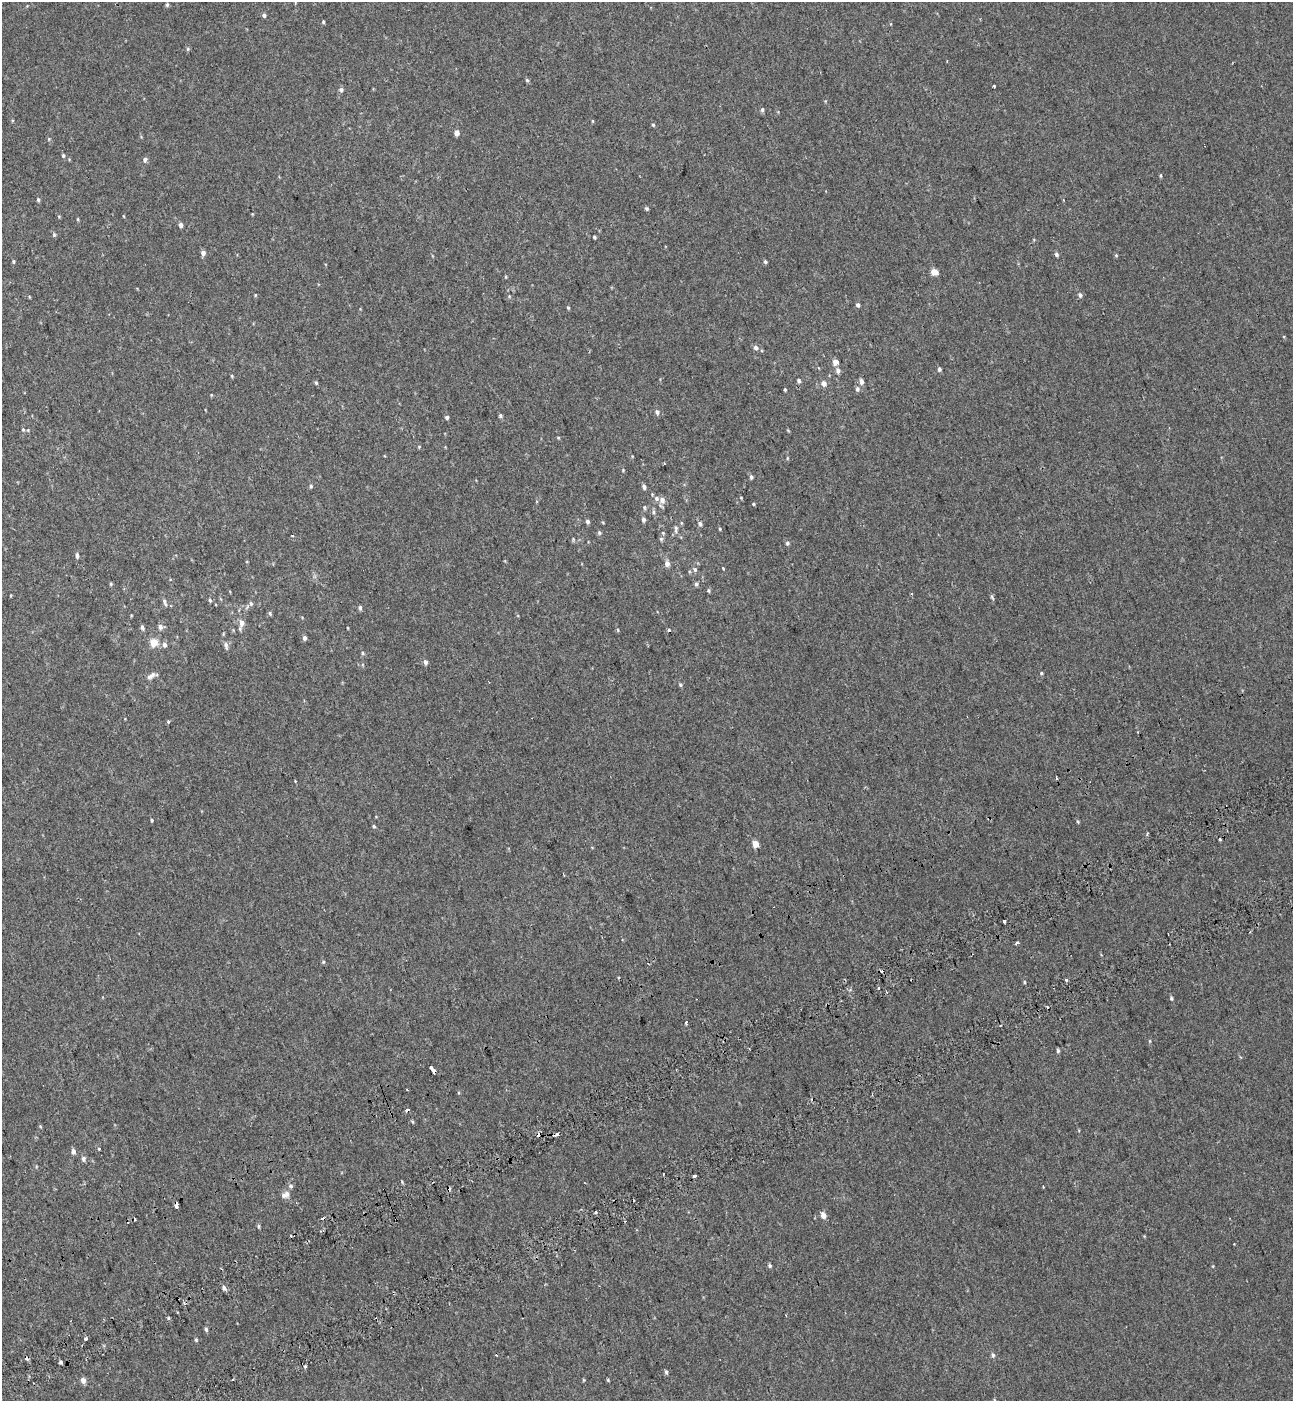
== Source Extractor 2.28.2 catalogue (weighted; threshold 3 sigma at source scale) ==
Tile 7 of 4 x 4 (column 3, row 2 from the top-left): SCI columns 2815-4105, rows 2897-4295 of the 5576 x 5797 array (HDU 1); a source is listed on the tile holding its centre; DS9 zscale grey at full resolution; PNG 1295 x 1403 px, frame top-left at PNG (2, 2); no overlay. Shown black and unused: <1% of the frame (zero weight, under 2 of 3 exposures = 6% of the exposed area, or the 3 px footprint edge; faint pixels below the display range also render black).
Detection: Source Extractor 2.28.2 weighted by HDU 2 'WHT'; one run over the whole footprint, this tile lists its part. Background 0.00339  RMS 0.0079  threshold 0.0356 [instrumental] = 3 sigma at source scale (4.5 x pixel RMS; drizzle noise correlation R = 1.50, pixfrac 1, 0.0396/0.0396 arcsec/px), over >= 5 px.
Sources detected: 172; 15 cosmic-ray / hot-pixel residue — not listed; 3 inside a brighter listed object's ellipse — not listed separately; the other 154 listed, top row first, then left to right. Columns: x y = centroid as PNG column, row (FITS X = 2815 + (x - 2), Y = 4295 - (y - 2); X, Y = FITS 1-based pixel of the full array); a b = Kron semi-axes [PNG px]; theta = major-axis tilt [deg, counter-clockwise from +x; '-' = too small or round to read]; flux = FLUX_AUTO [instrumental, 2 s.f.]
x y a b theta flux
167 5 6 4 76 1.4
264 15 4 4 - 2
323 22 4 3 - 1
188 49 5 5 - 1.1
527 80 5 4 - 1.1
994 86 3 3 - 0.95
341 90 6 5 - 2.1
762 110 6 4 77 1.5
592 121 5 3 - 0.66
653 125 5 5 - 0.99
457 133 5 4 - 6.2
49 139 5 4 - 0.93
63 156 5 4 - 1.2
145 160 7 6 - 2.1
1160 176 5 3 - 0.95
38 199 5 4 - 1.3
1063 200 4 3 - 0.7
647 209 5 4 - 1.3
59 216 5 3 - 0.67
123 216 4 3 - 0.56
78 219 5 3 - 0.7
181 225 5 4 - 2.7
54 235 5 4 - 1.2
594 237 4 3 - 1.2
203 253 5 5 - 3.3
1056 254 6 5 - 1.6
1116 255 5 4 - 0.9
13 261 4 4 - 0.99
765 262 4 4 - 1.6
934 272 8 6 -21 5.4
506 277 5 3 - 0.7
255 295 5 3 - 0.69
1080 295 6 5 - 1.9
509 296 5 4 - 0.84
858 305 5 5 - 1.7
568 308 5 4 - 0.92
756 348 6 6 - 2.6
835 362 5 5 - 5.4
939 369 5 4 - 1.9
838 371 7 5 -87 2.6
232 376 4 4 - 0.77
799 381 5 4 - 1.7
861 381 6 5 - 3.2
316 383 5 4 - 1
824 383 6 5 - 4.2
857 389 7 6 - 2
785 390 3 3 - 0.87
657 412 7 5 -74 2.1
500 416 5 4 - 1.3
447 417 4 4 - 1.8
23 429 5 5 - 0.99
558 438 4 4 - 0.75
419 447 4 4 - 0.77
384 456 3 2 - 0.77
787 458 5 3 - 0.88
664 463 2 2 - 0.72
623 470 4 4 - 0.64
751 477 6 4 -80 1.6
311 486 5 5 - 1.3
644 487 5 4 - 2.5
741 498 4 4 - 0.69
662 500 8 7 - 4.5
753 504 4 3 - 0.75
644 507 7 4 -84 1.2
653 512 7 5 -83 1.5
644 519 5 4 - 2.3
587 522 5 4 - 2.2
603 523 5 3 - 0.6
700 524 6 5 - 2.1
676 529 13 5 86 2.6
720 529 4 4 - 0.76
599 533 6 4 -50 1.3
661 539 6 5 - 1.3
787 543 5 5 - 1.4
77 555 6 4 -83 2.2
667 563 6 5 - 4.4
723 568 4 3 - 0.65
695 570 7 6 - 1.9
111 584 5 4 - 0.98
696 584 6 4 -90 1.5
708 590 5 5 - 1.2
11 595 4 3 - 0.61
992 597 7 4 -63 1.2
210 600 5 4 - 1.2
164 601 8 5 -80 2.1
251 604 7 5 -74 1.6
360 608 6 4 -89 1.6
270 613 5 5 - 1.3
131 615 4 3 - 0.6
242 623 10 7 -89 4.2
160 627 7 6 - 2.9
142 628 7 4 -72 1.8
348 628 4 3 - 0.54
618 630 5 3 - 0.74
669 630 3 3 - 1.9
304 638 5 4 - 2.6
154 642 5 5 - 19
165 645 6 5 - 2.8
226 645 11 5 -76 2.6
362 653 5 4 - 1.1
425 662 6 5 - 2.4
1041 673 3 3 - 3.1
151 676 13 6 36 3.9
680 685 6 4 -24 1.1
168 721 3 3 - 2.1
1056 778 3 3 - 2.2
152 820 4 3 - 0.97
1078 822 6 4 -59 0.97
374 826 5 4 - 0.95
1220 840 3 3 - 6.3
755 844 5 4 - 11
1004 922 3 3 - 7.8
1016 943 3 3 - 9.4
323 962 5 4 - 0.81
1067 980 3 3 - 2.7
1024 982 4 4 - 0.84
1171 998 5 4 - 1.2
686 1023 4 3 - 2.7
1000 1025 3 3 - 0.91
1150 1041 5 3 - 0.79
1058 1051 5 3 - 1.4
433 1070 8 3 -55 14
407 1110 4 3 - 3.1
412 1122 5 3 - 0.91
40 1126 5 4 - 0.77
557 1134 6 3 20 4.1
99 1149 3 3 - 4.7
73 1151 5 4 - 3.8
83 1159 7 6 - 2.2
663 1174 3 3 - 1.9
694 1176 3 3 - 5.5
291 1186 7 6 - 1.9
1043 1187 3 2 - 0.69
287 1194 9 7 89 3.5
176 1206 6 3 89 8.1
595 1212 3 3 - 4.9
823 1215 5 4 - 6.2
259 1226 5 4 - 1.1
770 1266 5 5 - 1.4
1213 1266 4 3 - 0.61
224 1288 6 5 - 2.2
168 1318 5 3 - 0.99
206 1329 6 4 -77 1.6
86 1339 3 3 - 6.5
196 1340 4 4 - 1.1
496 1355 3 2 - 0.75
993 1355 6 5 - 1.8
61 1362 4 3 - 4.7
305 1367 4 4 - 1.1
666 1372 5 3 - 1.6
83 1380 5 5 - 5
233 1380 3 2 - 1
584 1380 5 3 - 0.72
608 1380 5 3 - 0.75
Overlapping masked pixels (flux is a lower limit): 3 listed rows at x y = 433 1070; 557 1134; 176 1206